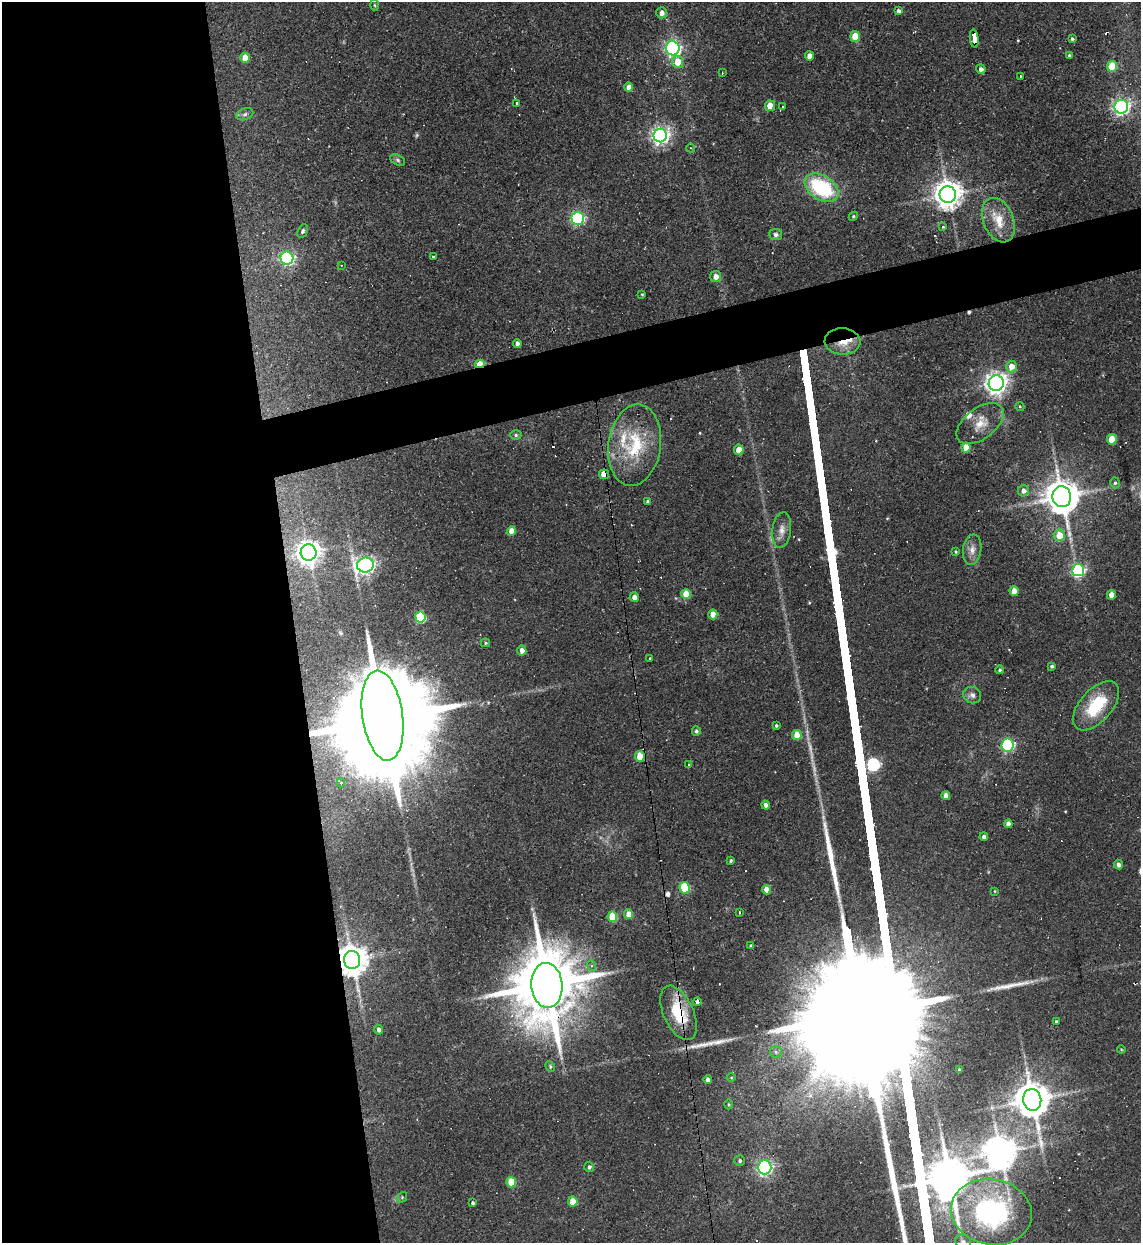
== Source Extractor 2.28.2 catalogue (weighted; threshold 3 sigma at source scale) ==
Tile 9 of 4 x 4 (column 1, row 3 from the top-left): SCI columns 253-1391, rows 1242-2482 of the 4944 x 4963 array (HDU 1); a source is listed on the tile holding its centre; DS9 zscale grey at full resolution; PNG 1143 x 1245 px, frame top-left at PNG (2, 2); each listed source drawn as its Kron ellipse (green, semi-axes under 4 px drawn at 4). Shown black and unused: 29% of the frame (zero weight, under 2 of 3 exposures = <1% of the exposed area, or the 3 px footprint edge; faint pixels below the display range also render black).
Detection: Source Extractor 2.28.2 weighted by HDU 2 'WHT'; one run over the whole footprint, this tile lists its part. Background 0.0631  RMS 0.0059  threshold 0.0265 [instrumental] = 3 sigma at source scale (4.5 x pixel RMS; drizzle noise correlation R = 1.50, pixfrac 1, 0.05/0.05 arcsec/px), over >= 5 px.
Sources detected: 141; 2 too faint to see at this stretch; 1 inside a brighter object's white glare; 13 cosmic-ray / hot-pixel residue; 3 long thin detections or spike segments (spike, bleed or trail) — neither listed nor drawn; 2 inside a brighter listed object's ellipse — not listed separately; the other 120 listed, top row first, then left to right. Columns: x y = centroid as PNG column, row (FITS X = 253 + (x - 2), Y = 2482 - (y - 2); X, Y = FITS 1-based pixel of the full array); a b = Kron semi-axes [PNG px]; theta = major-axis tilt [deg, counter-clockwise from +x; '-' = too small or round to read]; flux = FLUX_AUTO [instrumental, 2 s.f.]
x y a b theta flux
375 5 6 4 -88 0.69
898 11 4 3 - 1.8
661 13 5 5 - 3.3
855 36 5 4 - 13
974 39 9 4 -81 55
1072 39 4 3 - 1
673 48 7 6 - 170
1069 55 4 3 - 1
809 56 5 4 - 4.8
245 58 5 4 - 10
678 62 6 5 - 11
1112 66 5 5 - 24
981 69 5 4 - 2.2
722 73 3 2 - 0.52
1020 76 3 2 - 0.75
629 87 4 4 - 5
516 103 3 3 - 1.7
770 106 5 5 - 9.9
783 106 2 2 - 0.52
1121 107 7 7 - 220
245 114 9 5 20 1.7
660 136 7 6 - 280
691 148 4 3 - 0.47
398 160 8 5 -28 1.3
822 188 18 12 -33 51
948 194 8 8 - 840
853 216 5 4 - 0.83
578 218 6 6 - 98
998 220 23 15 -67 13
942 227 4 3 - 1.5
303 231 7 4 63 1.2
776 235 6 5 - 1.7
433 257 3 3 - 1.2
287 258 6 6 - 120
341 265 2 2 - 0.48
716 277 5 5 - 4.8
642 294 3 3 - 0.58
842 341 18 13 -4 12
517 343 4 4 - 2.3
480 364 5 4 - 14
1011 366 6 5 - 7
996 383 8 7 - 430
1020 407 4 3 - 0.58
980 424 27 15 37 12
516 435 5 5 - 1.1
1112 439 5 5 - 12
634 445 41 26 82 38
966 447 5 4 - 11
739 450 5 5 - 8
604 474 5 5 - 11
1115 483 5 5 - 1.2
1023 491 5 5 - 3
1062 497 10 9 - 1500
648 502 4 4 - 1.8
782 530 18 9 83 4.9
511 531 4 4 - 7.2
1059 535 6 5 - 11
972 550 15 9 82 4.7
309 552 8 8 - 470
956 552 4 3 - 0.68
365 565 8 7 - 250
1078 570 6 6 - 120
1014 591 4 4 - 8
686 594 5 4 - 13
1111 595 4 4 - 6.1
634 597 5 4 - 3.5
713 614 5 4 - 9.2
420 617 5 5 - 46
486 643 4 4 - 0.78
522 650 5 4 - 3.9
649 658 3 2 - 1.7
1052 666 4 3 - 1
1000 670 4 4 - 1
972 695 9 8 - 2.8
1096 706 30 16 48 30
383 716 45 20 -82 24000
776 726 4 3 - 0.93
696 731 5 4 - 1.3
797 735 5 4 - 13
1008 745 6 6 - 85
640 756 5 4 - 16
688 764 3 3 - 0.75
341 783 4 4 - 1.2
946 796 4 4 - 5.6
766 805 4 4 - 2.1
1008 824 4 4 - 2.8
984 837 4 4 - 1.9
731 861 3 3 - 1.2
1118 865 5 4 - 2.4
685 888 6 5 - 31
766 890 4 4 - 6.7
995 891 4 2 - 0.47
739 912 3 3 - 1.9
629 914 5 4 - 7.6
612 917 5 5 - 20
751 946 4 3 - 1.3
352 960 9 8 - 1100
592 966 5 4 - 0.93
547 985 22 15 -85 7200
697 1002 4 3 - 4
679 1013 29 15 -65 27
1056 1021 3 3 - 4.2
379 1030 5 4 - 2.3
1121 1049 4 4 - 0.57
776 1052 6 5 - 1.3
550 1067 6 4 -66 0.98
959 1070 3 3 - 0.7
731 1077 4 3 - 0.57
708 1080 4 4 - 2.3
1032 1100 11 9 -82 1500
728 1104 5 3 - 0.62
740 1161 5 5 - 1.4
589 1167 5 5 - 1.4
765 1167 7 6 - 160
511 1182 5 5 - 19
402 1197 6 4 48 0.87
573 1202 5 5 - 13
473 1203 4 3 - 1.1
991 1212 41 32 -10 92
963 1241 8 7 - 2
Overlapping masked pixels (flux is a lower limit): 9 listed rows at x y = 974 39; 1121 107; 842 341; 480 364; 604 474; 383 716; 352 960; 547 985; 679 1013
Isophote crosses this tile's border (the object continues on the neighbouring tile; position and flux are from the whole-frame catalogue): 2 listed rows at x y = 991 1212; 963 1241
Unlisted compact peaks at least as high as the median listed source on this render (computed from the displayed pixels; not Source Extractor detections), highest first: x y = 874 760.